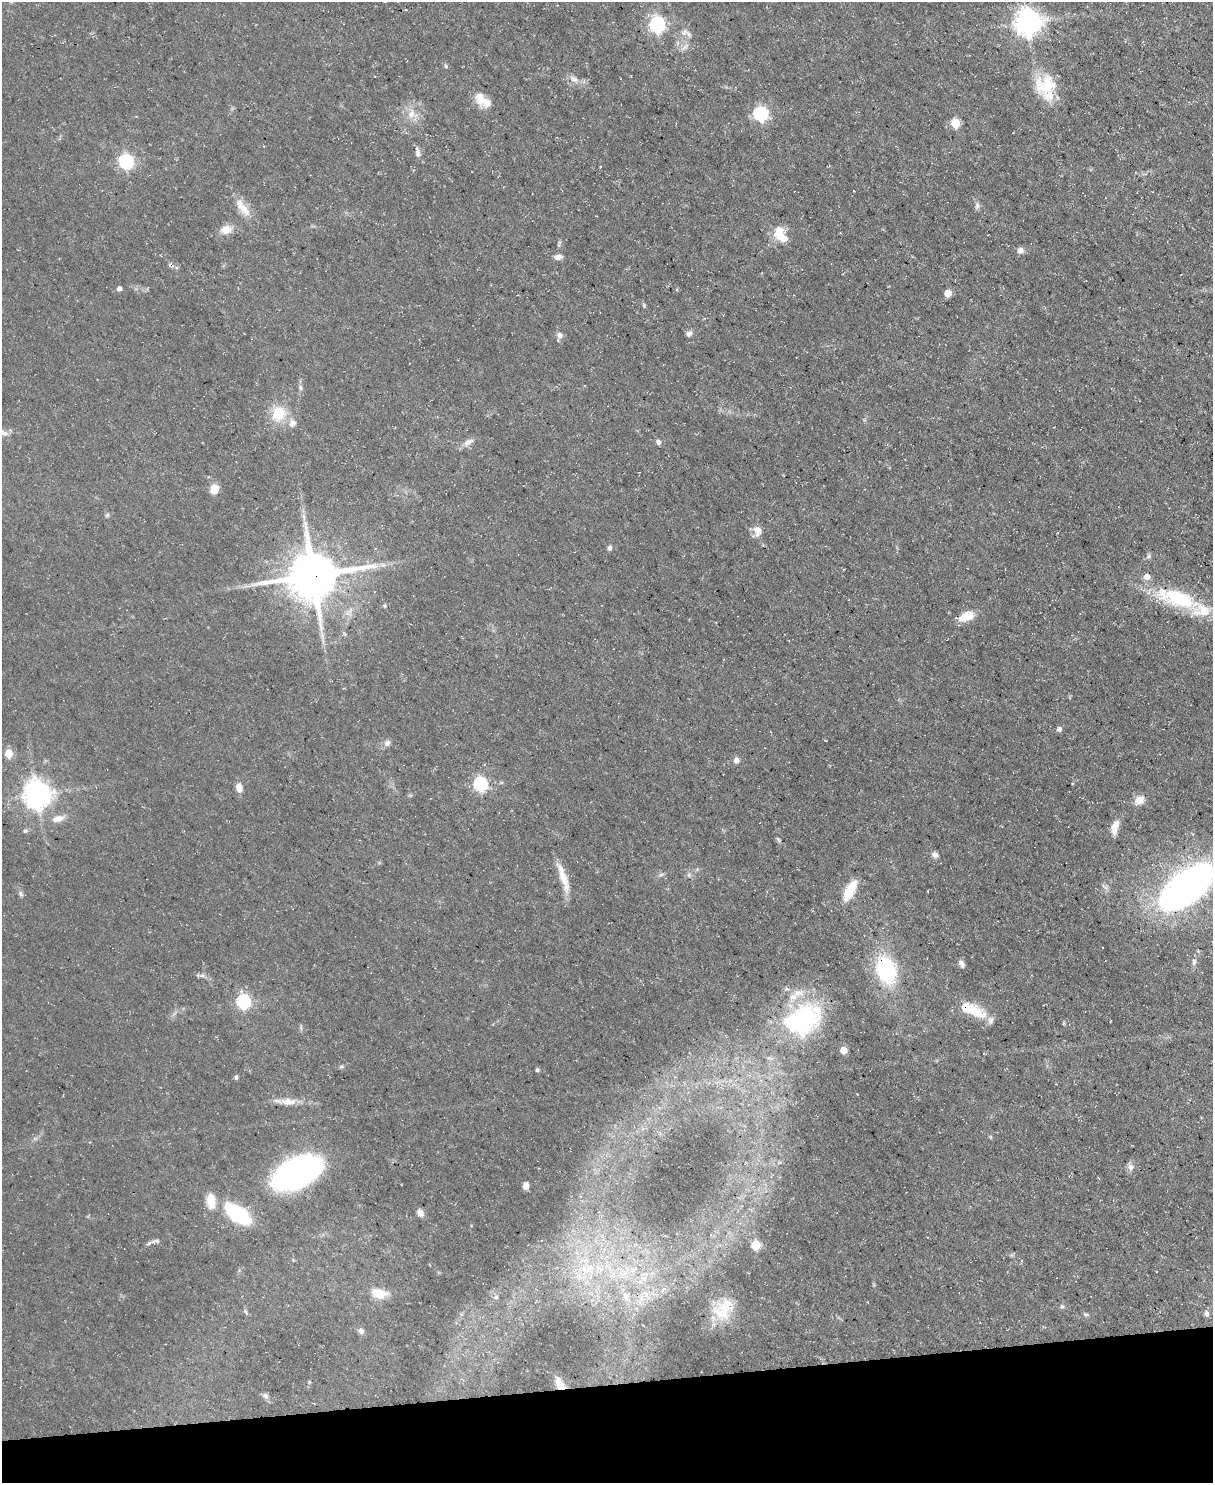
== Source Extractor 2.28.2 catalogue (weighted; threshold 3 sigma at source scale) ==
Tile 10 of 4 x 3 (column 2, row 3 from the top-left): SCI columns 1212-2422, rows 245-1725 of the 4845 x 4820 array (HDU 1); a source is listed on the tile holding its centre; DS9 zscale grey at full resolution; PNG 1215 x 1485 px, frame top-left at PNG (2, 2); no overlay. Shown black and unused: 7% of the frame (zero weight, under 3 of 5 exposures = <1% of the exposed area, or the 3 px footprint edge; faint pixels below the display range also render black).
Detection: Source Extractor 2.28.2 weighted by HDU 2 'WHT'; one run over the whole footprint, this tile lists its part. Background 0.0572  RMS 0.0044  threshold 0.02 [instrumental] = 3 sigma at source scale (4.5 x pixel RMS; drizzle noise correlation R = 1.50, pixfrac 1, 0.05/0.05 arcsec/px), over >= 5 px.
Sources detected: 102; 9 inside a brighter listed object's ellipse — not listed separately; the other 93 listed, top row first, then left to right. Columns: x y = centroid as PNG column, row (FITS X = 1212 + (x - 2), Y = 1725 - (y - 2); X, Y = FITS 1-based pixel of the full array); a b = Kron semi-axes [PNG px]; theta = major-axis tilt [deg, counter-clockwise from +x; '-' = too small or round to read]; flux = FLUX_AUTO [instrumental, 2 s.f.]
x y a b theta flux
1027 22 9 8 - 490
657 24 7 7 - 99
684 32 12 9 41 2.8
446 66 6 5 - 0.79
574 79 12 7 -23 2.6
1047 85 30 26 43 18
482 100 22 11 -39 7.4
411 114 13 9 58 4.4
760 114 7 6 - 77
955 123 6 6 - 14
418 153 14 7 -82 2
126 162 7 7 - 77
977 205 9 6 81 1.3
244 209 28 10 -47 6.8
226 230 13 10 11 5
779 233 18 13 86 8.2
1020 250 8 8 - 1.9
558 257 9 6 13 2.5
119 289 5 5 - 1.6
948 293 6 5 - 6.8
644 305 7 3 -90 0.59
689 334 8 6 48 1.5
560 335 9 9 - 1.8
300 388 8 6 -74 1.1
278 414 17 15 69 13
292 423 11 10 - 3.1
4 433 11 7 -24 2.4
468 442 17 7 30 2.9
658 442 6 6 - 1.4
214 489 9 8 - 6.1
107 515 7 4 45 0.69
303 516 7 4 -71 1.2
757 530 14 10 -81 4.1
609 548 5 5 - 1.4
1148 556 7 5 60 0.93
383 565 7 6 - 1.2
313 575 16 15 - 2100
1179 598 50 22 -21 31
384 606 5 5 - 0.56
966 616 18 9 22 7.4
322 636 11 5 88 2
1059 729 5 5 - 1.6
387 743 8 7 - 1.7
8 754 5 5 - 13
736 760 7 7 - 1.8
480 784 7 6 - 71
239 788 13 8 -84 3
37 795 9 8 - 560
1140 800 12 11 - 4.2
58 819 18 8 15 4.1
1115 827 19 8 78 4.9
25 831 7 5 14 0.91
779 840 7 4 -70 0.71
935 855 9 7 -26 1.9
661 875 7 4 20 0.82
689 875 8 6 70 1.2
563 878 38 9 -72 8
1186 887 54 26 39 190
20 893 8 6 -49 1.1
848 894 21 13 59 8.8
1194 962 9 6 83 1.4
962 964 10 6 -60 1.6
886 970 21 15 -72 49
202 975 10 5 -13 1.5
243 1002 7 6 - 66
967 1008 32 15 -18 12
803 1019 50 34 30 58
843 1050 5 5 - 6.1
537 1070 5 4 - 0.87
236 1077 5 4 - 1.1
288 1102 23 10 -3 5.5
780 1163 7 4 10 0.82
1130 1166 8 7 - 1.8
296 1173 42 23 26 140
526 1185 7 6 - 3.1
211 1201 20 11 -86 6
420 1213 9 6 -55 2.4
237 1214 25 12 -36 38
157 1241 9 5 -15 1.1
149 1243 9 4 35 1.1
755 1245 6 6 - 16
589 1268 14 7 37 4.1
379 1293 17 11 -11 8.2
626 1296 10 7 -71 3
496 1297 7 6 - 1.2
1062 1306 6 6 - 1
246 1312 8 3 -71 0.69
722 1312 31 27 81 16
1206 1313 8 7 - 1.6
1085 1314 7 5 -10 0.74
361 1331 8 7 - 1.5
560 1384 15 8 -59 5.1
265 1396 8 7 - 1.4
Overlapping masked pixels (flux is a lower limit): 3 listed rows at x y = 313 575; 967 1008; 560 1384
Isophote crosses this tile's border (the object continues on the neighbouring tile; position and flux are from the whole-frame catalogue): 2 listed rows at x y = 4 433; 1186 887